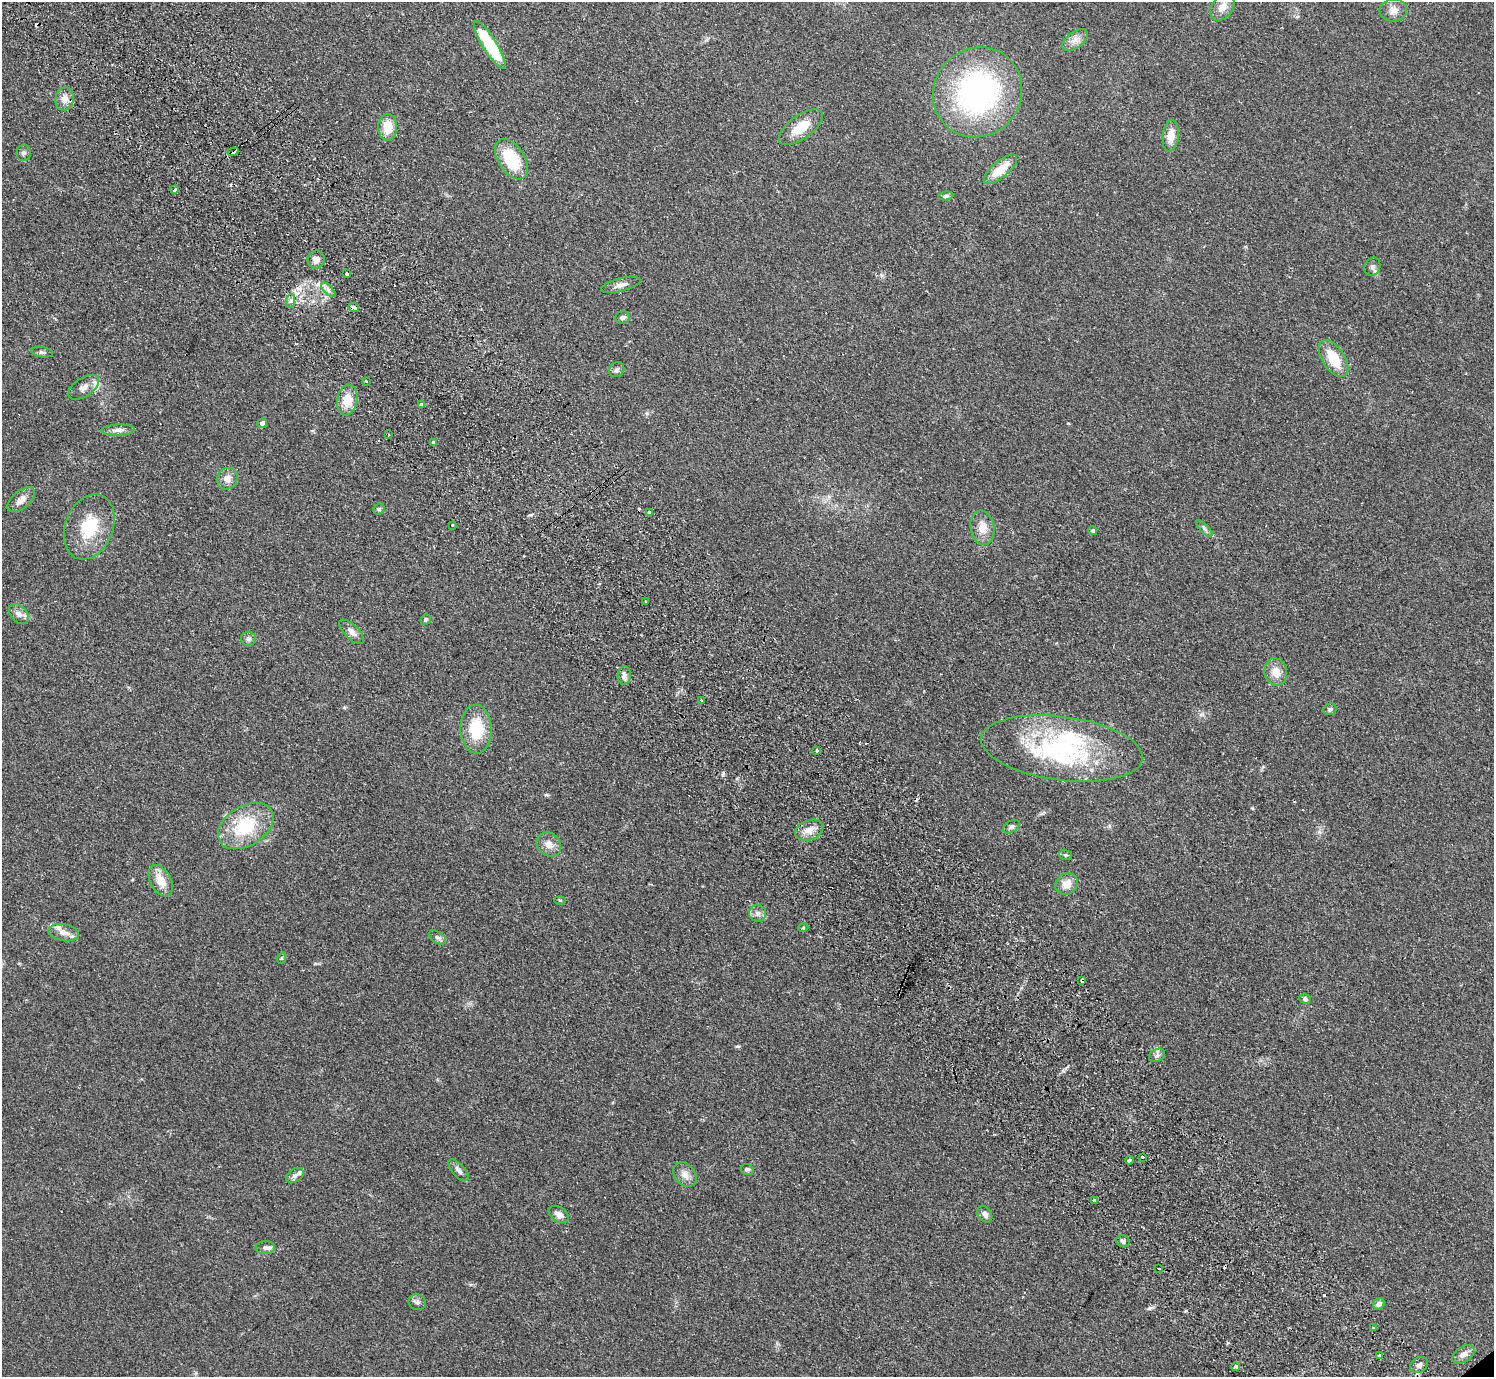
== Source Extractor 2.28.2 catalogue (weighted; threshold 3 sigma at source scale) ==
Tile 11 of 4 x 4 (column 3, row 3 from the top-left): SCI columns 3029-4520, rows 1576-2950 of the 6057 x 6041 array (HDU 1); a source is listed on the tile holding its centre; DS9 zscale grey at full resolution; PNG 1496 x 1379 px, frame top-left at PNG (2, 2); each listed source drawn as its Kron ellipse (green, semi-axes under 4 px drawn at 4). Shown black and unused: <1% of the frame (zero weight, under 2 of 3 exposures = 3% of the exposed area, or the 3 px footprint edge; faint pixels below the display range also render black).
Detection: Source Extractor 2.28.2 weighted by HDU 2 'WHT'; one run over the whole footprint, this tile lists its part. Background 0.19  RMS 0.011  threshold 0.05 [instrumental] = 3 sigma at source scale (4.5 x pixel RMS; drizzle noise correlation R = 1.50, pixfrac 1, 0.05/0.05 arcsec/px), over >= 5 px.
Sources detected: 103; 1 inside a brighter object's white glare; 9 cosmic-ray / hot-pixel residue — neither listed nor drawn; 3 inside a brighter listed object's ellipse — not listed separately; the other 90 listed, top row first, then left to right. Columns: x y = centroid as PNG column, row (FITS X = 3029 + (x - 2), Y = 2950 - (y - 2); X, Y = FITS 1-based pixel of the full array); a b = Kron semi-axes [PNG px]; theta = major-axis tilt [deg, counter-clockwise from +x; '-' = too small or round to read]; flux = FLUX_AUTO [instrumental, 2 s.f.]
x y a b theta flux
1222 7 15 10 53 9.4
1393 10 13 11 6 8.6
1075 40 15 8 36 7.8
490 45 28 7 -58 68
978 92 46 43 49 230
65 99 11 9 81 7.9
388 127 13 9 90 19
801 127 26 11 36 23
1171 136 16 8 84 13
233 152 5 3 - 5.6
24 153 8 7 - 3
511 159 22 13 -57 50
1000 169 21 8 40 23
174 190 4 3 - 4.2
946 196 8 4 7 2.3
316 260 9 8 - 6.6
1372 267 9 7 63 3.9
347 274 3 3 - 3.4
621 285 20 6 14 6.8
328 290 9 3 -45 3.1
290 301 7 4 89 2.8
354 308 5 3 - 5.1
623 317 7 6 - 2.7
42 352 11 5 -8 2.8
1334 359 21 11 -56 30
617 370 8 7 - 2.9
366 381 2 2 - 0.92
84 387 17 9 33 8.9
347 400 15 10 80 19
422 405 4 4 - 4.8
262 423 5 4 - 4.8
118 430 16 5 2 5.3
388 435 3 2 - 0.96
434 443 3 3 - 6.4
227 479 11 10 - 7.4
21 500 16 8 39 7.9
379 509 6 5 - 1.7
649 512 3 3 - 6.4
452 525 3 3 - 2.3
89 527 34 24 68 44
982 528 17 12 -80 13
1204 529 10 4 -45 2.9
1093 530 4 4 - 2.6
646 601 3 2 - 1.2
19 614 12 8 -46 5.6
426 619 5 5 - 1.9
352 632 16 7 -44 6.4
248 639 7 7 - 3.2
1276 672 14 11 -80 12
624 676 9 6 82 4.7
702 700 3 3 - 1.4
1330 709 7 5 16 2.5
476 729 24 15 -88 43
1062 748 81 32 -7 160
817 750 3 3 - 2.8
246 826 30 20 32 57
1011 827 9 5 31 3
809 830 14 10 20 10
549 844 13 11 -43 8.8
1065 855 6 5 - 1.8
161 881 17 10 -61 15
1067 884 12 10 37 11
560 900 5 3 - 1
758 913 8 8 - 4.6
803 928 5 3 - 0.89
64 933 15 8 -11 8.3
437 937 9 5 -34 3.2
282 958 6 3 71 1.2
1082 980 4 3 - 4
1305 999 6 5 - 2.6
1157 1055 8 6 29 3.7
1142 1157 3 3 - 3.1
1129 1160 4 3 - 7.7
747 1169 7 5 -11 2.6
458 1170 13 6 -49 4.3
295 1175 10 6 33 4.3
685 1175 13 10 -52 7.7
1094 1200 3 3 - 2
559 1214 11 7 -34 6.4
985 1214 9 6 -53 4.2
1123 1241 7 6 - 3.6
265 1248 10 6 1 4.1
1159 1269 3 3 - 3.1
417 1302 9 7 -22 3.8
1379 1304 6 5 - 5
1373 1328 3 3 - 1.6
1463 1354 12 7 34 6.8
1380 1356 4 3 - 6.4
1419 1365 9 7 36 4.3
1235 1367 4 3 - 12
Overlapping masked pixels (flux is a lower limit): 4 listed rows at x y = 233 152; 354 308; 1082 980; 1380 1356
Unlisted compact peaks at least as high as the median listed source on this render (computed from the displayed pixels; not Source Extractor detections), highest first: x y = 1150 1308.